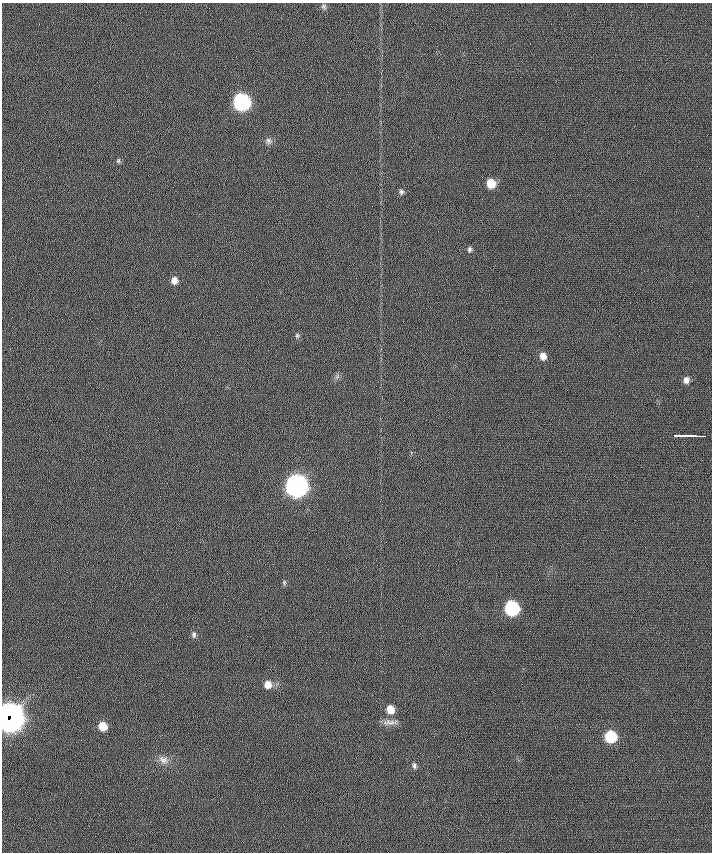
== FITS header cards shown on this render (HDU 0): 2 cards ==
NAXIS1  =                  710 /
NAXIS2  =                  850 /

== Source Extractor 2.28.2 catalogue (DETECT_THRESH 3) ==
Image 710 x 850 px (HDU 0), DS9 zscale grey, 1 PNG px = 1 image px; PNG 714 x 854 px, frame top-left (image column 1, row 850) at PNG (2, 3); no overlay
Background -0.678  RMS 6.5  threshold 19.6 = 3 sigma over >= 5 px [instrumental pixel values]
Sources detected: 29; all 29 listed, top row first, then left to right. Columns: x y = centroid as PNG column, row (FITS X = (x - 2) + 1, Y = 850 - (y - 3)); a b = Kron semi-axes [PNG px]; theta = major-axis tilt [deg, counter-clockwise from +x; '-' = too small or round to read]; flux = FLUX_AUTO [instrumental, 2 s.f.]
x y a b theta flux
324 7 10 6 -67 1400
241 102 9 8 - 140000
268 141 11 9 -21 2200
118 161 7 5 75 930
491 183 8 7 - 9300
401 192 8 7 - 1400
469 249 8 6 84 1200
174 280 9 8 - 3400
297 335 8 7 - 1200
543 356 8 7 - 3400
337 376 10 6 63 1500
686 380 7 5 87 2300
678 435 5 3 - 4100
682 435 4 3 - 2300
689 436 11 3 -5 4000
699 436 10 2 -2 3600
296 486 9 9 - 430000
284 583 8 5 88 980
512 608 8 8 - 69000
194 635 10 7 -83 1500
268 685 10 10 - 4500
390 709 9 8 - 6500
7 716 11 6 58 210000
11 719 12 8 47 230000
390 722 24 7 3 3600
102 726 8 7 - 7900
610 737 8 7 - 30000
163 760 16 11 -27 4200
414 765 9 7 -64 1500